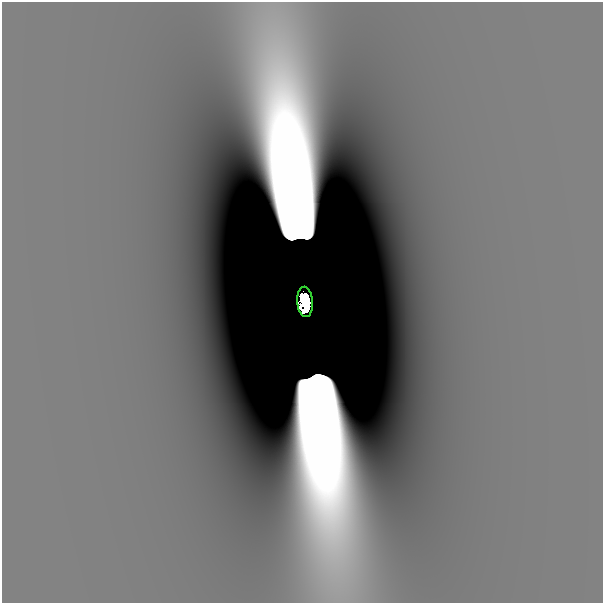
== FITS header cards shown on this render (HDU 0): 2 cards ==
NAXIS1  =                  601
NAXIS2  =                  601

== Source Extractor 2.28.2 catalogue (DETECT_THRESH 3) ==
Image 601 x 601 px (HDU 0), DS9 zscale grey, 1 PNG px = 1 image px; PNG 605 x 605 px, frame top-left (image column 1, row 601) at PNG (2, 2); each listed source drawn as its Kron ellipse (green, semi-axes under 4 px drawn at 4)
Background -3.96e-11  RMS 1.7e-11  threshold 5.15e-11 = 3 sigma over >= 5 px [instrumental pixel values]
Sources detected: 3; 2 with non-positive FLUX_AUTO (blend fragments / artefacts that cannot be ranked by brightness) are neither listed nor drawn; the other 1 listed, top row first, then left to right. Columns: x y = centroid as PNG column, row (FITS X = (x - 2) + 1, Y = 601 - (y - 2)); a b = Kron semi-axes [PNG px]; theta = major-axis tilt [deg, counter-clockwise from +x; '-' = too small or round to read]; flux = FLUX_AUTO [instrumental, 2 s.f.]
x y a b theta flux
305 302 15 8 -86 4.7
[2 non-positive-flux detections neither listed nor drawn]